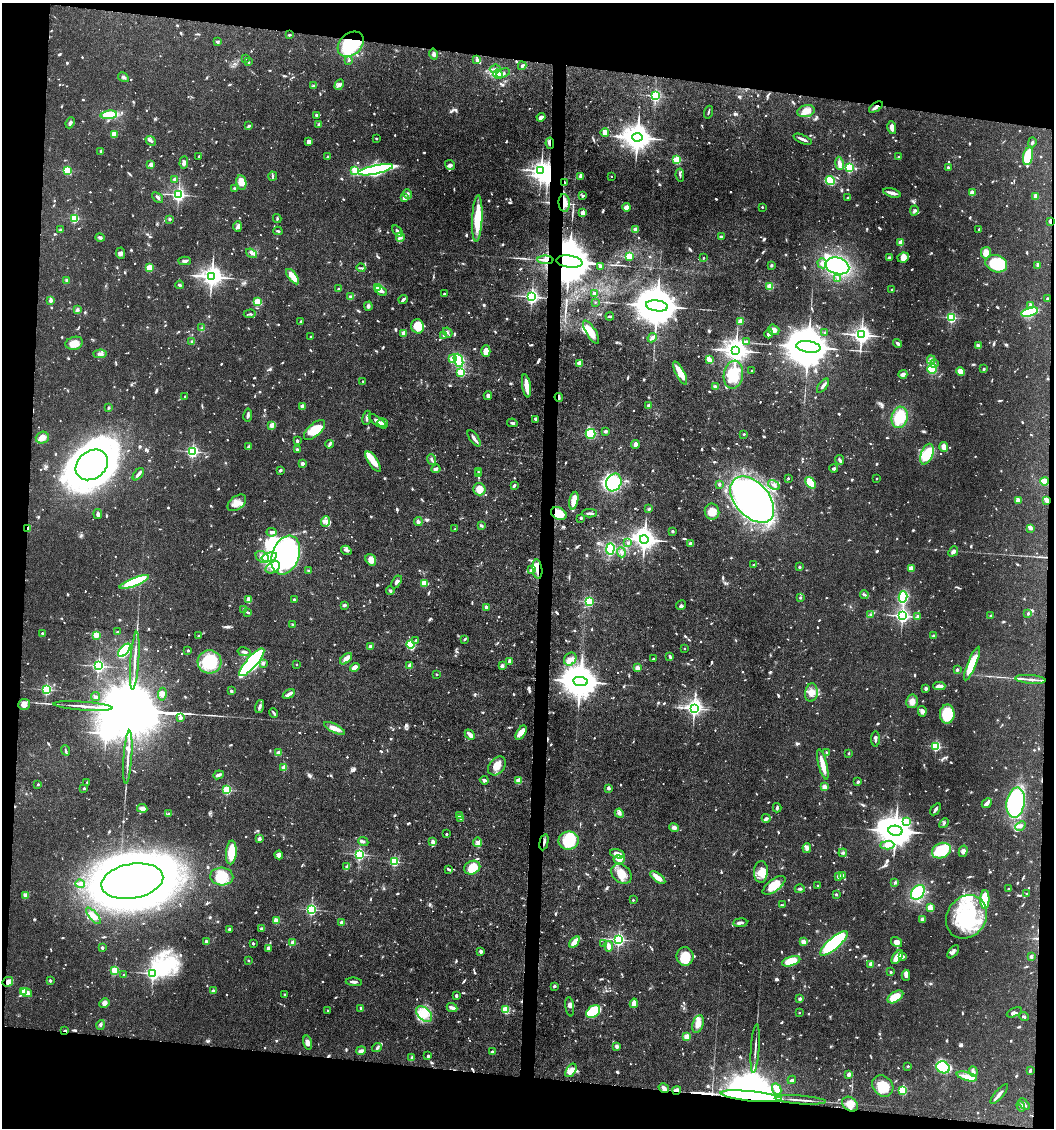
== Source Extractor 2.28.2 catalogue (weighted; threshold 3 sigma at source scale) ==
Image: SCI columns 109-4315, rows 1-4503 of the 4529 x 4503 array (HDU 1 of 3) = the unmasked area's bounding box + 8 px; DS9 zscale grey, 4 x 4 block average (1 PNG px = mean of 4 x 4 image px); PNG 1056 x 1130 px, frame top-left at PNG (2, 3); each listed source drawn as its Kron ellipse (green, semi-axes under 4 px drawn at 4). Shown black and unused: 14% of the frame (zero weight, under 3 of 6 exposures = <1% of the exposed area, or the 3 px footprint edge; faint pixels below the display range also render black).
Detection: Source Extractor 2.28.2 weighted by HDU 2 'WHT'. Background 0.0625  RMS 0.0034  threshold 0.0138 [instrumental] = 3 sigma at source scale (4.09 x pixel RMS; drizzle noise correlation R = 1.36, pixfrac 0.8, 0.05/0.05 arcsec/px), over >= 5 px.
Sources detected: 1624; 18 too faint to see at this stretch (4 x 4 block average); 25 inside a brighter object's white glare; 10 cosmic-ray / hot-pixel residue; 5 long thin detections or spike segments (spike, bleed or trail) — neither listed nor drawn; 34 coinciding with a brighter row at this scale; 88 inside a brighter listed object's ellipse — not listed separately; of the other 1444, all 500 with FLUX_AUTO >= 2.77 (the completeness limit of this list) listed and drawn (944 fainter detections not listed), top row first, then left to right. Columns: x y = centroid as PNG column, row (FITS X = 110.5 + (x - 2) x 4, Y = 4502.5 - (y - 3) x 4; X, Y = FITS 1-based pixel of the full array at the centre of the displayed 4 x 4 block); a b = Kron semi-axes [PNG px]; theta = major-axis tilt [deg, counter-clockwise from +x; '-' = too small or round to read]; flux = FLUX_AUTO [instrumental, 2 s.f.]
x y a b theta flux
289 35 2 2 - 4.4
217 42 3 2 - 4.2
351 44 15 10 40 170
434 54 5 4 - 5.2
245 59 2 2 - 4.3
349 60 2 2 - 6.9
477 60 2 2 - 19
248 62 2 2 - 3.5
522 66 4 3 - 3.4
495 69 5 3 - 4.7
503 73 7 2 21 4.4
498 74 5 4 - 7.3
123 77 6 3 -33 4
339 85 6 4 61 6
314 86 4 3 - 3.7
655 96 2 2 - 310
876 107 8 2 33 7.3
806 111 9 6 16 20
708 112 6 2 72 2.9
109 115 8 3 8 73
316 115 3 3 - 3
541 117 4 2 - 12
70 123 5 3 - 5.1
319 124 2 2 - 14
249 126 4 3 - 3.9
892 127 6 4 -77 9.4
605 133 4 3 - 16
114 134 2 2 - 57
376 138 2 2 - 6.9
637 138 5 4 - 3700
802 139 9 2 -23 8.3
151 141 5 3 - 4.1
309 142 3 3 - 10
1032 142 5 2 - 3.5
550 143 6 4 -81 6.9
101 151 2 2 - 10
199 156 2 2 - 5.9
899 156 2 2 - 4.6
1028 156 9 5 78 76
328 157 2 2 - 8.1
677 160 2 2 - 130
184 162 6 4 86 6.9
839 163 7 3 -80 11
151 165 3 3 - 5.9
450 165 5 4 - 5.8
849 167 2 2 - 270
948 167 2 2 - 6.9
67 170 2 2 - 120
355 170 2 2 - 110
375 170 18 4 12 360
541 171 3 3 - 1300
680 175 7 2 -83 3.6
273 176 4 2 - 3.8
580 176 3 2 - 5.8
611 177 2 2 - 2.8
175 179 3 3 - 4.3
830 181 5 4 - 70
241 183 7 5 -81 23
564 183 4 2 - 2.9
234 188 2 2 - 11
892 193 9 2 -15 12
972 193 2 2 - 44
408 194 5 3 - 4.3
178 195 2 2 - 640
583 196 3 2 - 3.3
1036 196 2 2 - 34
158 197 6 2 -40 3.9
404 198 2 2 - 31
848 198 3 2 - 3.1
564 203 9 5 -85 22
626 207 4 2 - 17
762 207 2 2 - 2.8
914 211 5 4 - 4.1
583 213 2 2 - 43
74 218 2 2 - 170
477 218 23 5 87 68
170 219 2 2 - 12
277 219 4 2 - 3
1050 221 4 2 - 3.5
238 226 5 4 - 4.9
979 229 2 2 - 2.9
60 230 2 2 - 13
636 230 2 2 - 44
278 231 4 2 - 3
398 231 6 3 -53 4.8
400 237 5 4 - 5.2
721 237 3 2 - 5.6
100 238 5 3 - 4.6
901 243 2 2 - 52
121 253 6 4 -86 6.1
251 253 6 2 -37 5
986 253 6 5 - 20
629 256 2 2 - 110
890 257 4 2 - 4.1
704 258 2 2 - 3.4
903 258 6 5 - 13
545 260 8 2 -3 8.2
185 261 6 3 -2 5.2
569 262 13 6 -7 20000
822 263 5 5 - 9.3
996 264 11 8 -18 100
771 265 2 2 - 12
1038 265 3 2 - 5.4
600 266 2 2 - 7.8
837 266 12 8 -16 280
149 268 3 3 - 32
361 268 4 2 - 3.3
212 277 4 3 - 1700
293 277 9 3 -53 32
838 278 2 2 - 3.2
67 280 3 3 - 3.8
180 285 4 2 - 3.3
378 287 2 2 - 170
770 287 2 2 - 87
338 289 2 2 - 3.5
891 290 2 2 - 5.4
381 291 7 3 -30 10
444 294 3 2 - 3.2
595 294 4 3 - 6.6
532 296 2 2 - 630
351 297 4 3 - 5.5
1048 298 4 3 - 3.2
403 299 5 2 - 5.6
51 300 3 2 - 9.3
257 302 2 2 - 100
595 302 2 2 - 2.8
368 306 4 3 - 4.5
657 306 11 5 -8 13000
1030 306 3 2 - 5.8
77 310 4 3 - 3.4
1029 312 8 4 17 100
250 314 6 2 3 3
610 316 4 2 - 4.1
951 317 2 2 - 230
740 321 2 2 - 45
301 322 3 3 - 2.9
418 326 7 6 - 42
202 328 4 2 - 2.8
774 330 6 5 - 10
448 332 5 2 - 3.1
591 332 13 5 -59 28
825 332 2 2 - 3.8
404 333 2 2 - 48
769 334 4 3 - 8.4
444 335 2 2 - 9.4
861 335 3 3 - 1200
310 337 2 2 - 5.3
652 338 5 3 - 7.1
192 342 3 2 - 4.6
746 342 3 3 - 8.3
74 343 9 6 15 21
897 343 5 3 - 4.5
978 346 4 3 - 7.6
808 347 12 5 -8 14000
736 350 4 3 - 2400
486 351 6 4 -90 21
100 354 6 3 3 5.6
452 359 2 2 - 54
709 359 4 3 - 10
459 360 7 4 -69 83
931 360 4 3 - 4.5
580 363 2 2 - 60
934 364 3 3 - 3.6
932 369 5 5 - 40
984 369 2 2 - 3.3
752 371 2 2 - 4.7
960 372 4 4 - 16
461 373 2 2 - 130
680 373 13 4 -63 29
903 374 4 4 - 6.8
733 375 14 9 80 89
363 381 2 2 - 3
526 386 12 3 -81 37
823 386 8 2 53 5.5
715 387 3 3 - 5.2
488 396 4 3 - 4.9
185 397 2 2 - 5.7
559 397 4 3 - 3.2
649 405 2 2 - 27
302 406 2 2 - 32
109 408 3 2 - 2.9
248 415 6 2 80 5.9
900 417 11 8 76 69
367 418 7 3 80 5.5
536 419 4 3 - 3.5
377 421 10 3 -38 12
383 423 5 3 - 17
512 423 5 2 - 4.2
272 425 2 2 - 44
315 430 13 6 42 43
605 431 3 3 - 3.5
591 434 5 4 - 95
744 434 2 2 - 3.2
42 438 7 6 - 13
474 438 9 3 -54 7.8
297 441 2 2 - 11
329 444 4 3 - 4.5
635 444 4 2 - 16
249 447 4 3 - 4.2
944 447 5 3 - 16
297 450 2 2 - 16
192 451 2 2 - 410
927 454 11 6 68 66
432 459 5 2 - 4.6
840 460 5 3 - 4.4
373 461 12 4 -56 30
302 463 2 2 - 27
92 465 17 14 38 2200
834 468 4 3 - 4.4
436 469 5 3 - 5.3
280 470 4 2 - 3.2
478 472 2 2 - 3.5
138 474 7 2 50 8
479 474 4 3 - 2.9
788 478 2 2 - 4.5
877 479 2 2 - 5.7
1045 481 4 3 - 34
614 482 9 7 61 130
811 483 6 4 -52 62
719 484 3 2 - 4.4
774 485 6 3 -32 5.8
514 486 4 2 - 6.1
479 489 6 6 - 27
752 500 27 17 -48 1000
574 501 9 3 77 32
1018 501 4 3 - 13
1047 501 4 3 - 4.3
237 503 10 6 38 19
649 509 3 2 - 4
712 512 8 7 - 22
590 513 7 2 0 5.1
98 514 5 2 - 5.9
559 514 8 6 -30 47
581 518 2 2 - 4.2
326 521 5 4 - 6.3
418 521 4 3 - 5.5
481 525 3 2 - 4.7
28 528 2 2 - 10
1031 528 4 3 - 2.9
455 529 2 2 - 8.4
672 531 2 2 - 11
272 532 5 2 - 6.3
644 539 4 4 - 1900
628 543 2 2 - 6.7
691 543 4 2 - 5.4
610 549 5 3 - 150
346 550 5 2 - 3.2
953 551 5 3 - 6.3
621 552 5 2 - 3.7
286 555 20 13 70 430
262 557 7 5 -37 12
269 557 8 4 14 14
371 560 6 5 - 18
754 565 3 2 - 3.1
273 567 8 5 31 14
799 567 2 2 - 3.5
911 568 2 2 - 49
537 569 10 5 -84 16
531 570 4 3 - 4.7
309 571 4 2 - 3.7
134 582 15 4 21 140
396 582 7 3 58 5.2
424 583 2 2 - 69
390 591 4 3 - 2.9
864 595 4 3 - 3.1
903 597 6 4 75 190
800 598 2 2 - 8.2
249 600 4 3 - 12
294 600 3 2 - 3.4
589 601 2 2 - 250
344 605 4 2 - 4.6
681 605 5 2 - 3
486 607 2 2 - 19
244 609 2 2 - 11
248 612 4 2 - 3.5
1028 613 2 2 - 4.9
871 614 4 2 - 2.9
902 616 3 2 - 580
918 616 2 2 - 7.7
991 616 3 2 - 4.1
293 625 4 3 - 3
117 632 2 2 - 6.1
42 633 2 2 - 10
96 635 2 2 - 88
199 635 3 2 - 3.4
934 636 3 2 - 5
465 639 3 2 - 2.8
416 640 2 2 - 5
410 645 4 3 - 93
371 646 4 3 - 8.5
685 648 2 2 - 3.8
124 650 8 4 49 130
188 651 2 2 - 6.5
244 652 7 3 -12 4.7
670 656 4 3 - 3.4
346 659 7 4 42 14
570 659 7 5 53 11
654 659 2 2 - 3
135 661 29 2 86 17
509 661 4 3 - 6.5
209 662 12 11 - 96
252 662 18 5 48 390
263 663 4 3 - 3.5
296 664 2 2 - 4.2
972 664 18 4 67 52
98 666 2 2 - 490
410 666 2 2 - 37
502 666 2 2 - 27
355 667 5 3 - 16
638 668 2 2 - 44
957 670 2 2 - 15
437 674 2 2 - 4.4
1030 679 15 2 -5 15
580 681 7 4 -9 6400
939 686 6 4 2 11
926 688 2 2 - 21
46 689 2 2 - 330
231 691 2 2 - 14
811 693 9 6 82 15
162 694 6 3 82 6.6
289 694 6 2 31 11
95 697 4 2 - 2.9
912 701 7 6 - 13
24 704 6 5 - 16
83 706 30 2 -4 20
260 706 7 3 72 5.9
694 708 3 2 - 610
922 711 5 3 - 7.3
274 713 5 2 - 4.1
947 714 9 7 89 72
180 718 2 2 - 24
335 728 11 4 -26 15
521 733 8 4 57 17
470 735 6 3 -46 11
875 739 8 2 -90 5.1
936 746 2 2 - 210
65 750 5 2 - 2.8
826 752 2 2 - 5.1
279 753 3 3 - 11
848 753 3 2 - 2.8
128 757 26 2 86 16
823 764 16 3 -76 28
497 766 10 7 51 20
284 768 2 2 - 55
218 775 5 2 - 7.5
484 780 4 3 - 4.8
519 781 2 2 - 75
87 782 2 2 - 3.5
858 782 4 2 - 4.3
38 784 2 2 - 5.2
825 787 2 2 - 49
84 788 2 2 - 6.6
608 788 2 2 - 19
227 790 2 2 - 190
987 803 5 3 - 7.2
1016 803 15 9 80 210
142 808 5 4 - 9.3
777 808 5 2 - 4
936 809 7 2 56 7.5
619 813 5 3 - 4.8
169 814 4 2 - 4
459 815 4 3 - 5.3
461 818 3 2 - 2.9
766 818 4 3 - 4.1
907 822 2 2 - 92
944 823 5 2 - 3.2
1020 826 6 4 41 7.1
674 827 5 4 - 6.2
895 831 7 5 -11 5700
446 834 2 2 - 8.2
259 839 2 2 - 26
569 841 10 9 - 74
363 842 5 2 - 5.4
433 842 4 3 - 6.1
478 842 4 4 - 5.9
544 842 8 2 77 4.9
887 845 7 3 1 7.1
807 848 5 3 - 7.3
941 851 10 7 24 80
963 851 6 3 76 5.5
231 852 12 5 85 49
843 853 4 3 - 3.1
359 854 2 2 - 400
617 854 7 4 -17 17
279 855 4 4 - 5.7
619 860 5 4 - 10
394 862 2 2 - 190
347 866 4 3 - 3.4
472 868 8 6 24 48
449 869 4 2 - 5.4
761 872 11 7 86 26
622 874 11 8 -41 29
842 875 3 3 - 2.9
839 876 2 2 - 38
222 877 11 9 -4 47
658 877 9 3 -37 21
132 881 31 17 10 3800
895 883 4 3 - 3.6
80 884 5 3 - 4
774 885 13 6 37 33
817 885 2 2 - 3.9
800 889 5 2 - 3.2
1009 889 2 2 - 3.9
918 892 8 6 49 99
836 894 2 2 - 8.6
1027 894 2 2 - 3.8
26 895 3 2 - 18
985 899 9 4 88 64
633 900 2 2 - 5
782 905 4 2 - 2.8
930 908 2 2 - 71
311 909 2 2 - 340
93 916 10 4 -49 13
967 917 23 19 55 140
923 919 3 3 - 10
276 921 2 2 - 54
342 923 2 2 - 33
740 923 7 3 7 6.4
262 928 3 2 - 5.4
230 929 3 2 - 3.8
618 939 2 2 - 490
206 942 4 2 - 7.6
293 942 2 2 - 16
574 942 6 4 53 16
804 942 4 3 - 8.8
897 942 6 4 -34 9.9
253 943 2 2 - 4.3
834 943 17 6 41 140
604 944 2 2 - 6.1
609 946 5 3 - 15
102 948 2 2 - 13
268 948 3 3 - 9.2
481 952 4 3 - 4.2
953 952 8 3 52 5.4
685 956 9 8 - 42
897 957 8 3 56 27
903 957 3 3 - 5
1031 957 4 2 - 5.1
248 960 2 2 - 6
791 961 9 4 17 40
871 964 2 2 - 29
115 970 2 2 - 100
891 972 2 2 - 3.3
153 973 4 3 - 610
123 975 2 2 - 3.2
906 975 5 4 - 5.9
50 981 2 2 - 5.8
8 982 5 5 - 12
354 982 8 3 -4 5.7
554 986 3 2 - 3
213 991 2 2 - 20
24 992 4 3 - 17
27 993 6 4 -18 9
285 995 3 2 - 4.6
456 996 3 2 - 3.6
895 997 9 5 34 42
800 999 2 2 - 17
104 1003 5 4 - 10
634 1003 5 3 - 12
570 1007 10 4 -82 7.4
361 1008 2 2 - 7.9
452 1008 5 2 - 13
328 1010 2 2 - 4.8
505 1010 2 2 - 130
593 1012 8 5 38 94
1014 1012 8 3 24 7.9
799 1013 2 2 - 3.7
424 1014 9 6 -41 23
1024 1017 5 2 - 2.9
698 1024 9 5 71 17
101 1025 5 2 - 3.1
65 1031 3 2 - 3.1
687 1037 2 2 - 66
308 1043 7 4 -75 9.7
617 1046 3 3 - 7
377 1047 5 2 - 3.1
755 1048 24 2 86 8.8
361 1051 5 2 - 8.2
492 1052 2 2 - 9.4
428 1056 3 3 - 3.4
412 1058 2 2 - 18
908 1066 2 2 - 6.5
943 1067 7 5 -24 83
571 1070 7 5 57 13
1030 1070 3 2 - 3.5
973 1072 5 4 - 5.5
849 1074 3 2 - 11
967 1076 10 4 -15 19
792 1080 4 3 - 4.2
883 1086 11 9 -44 49
664 1088 5 4 - 6.4
777 1089 6 3 -64 17
677 1090 4 3 - 9.5
903 1090 2 2 - 180
999 1094 12 2 49 11
751 1096 31 5 -6 39000
800 1100 25 2 -4 10
850 1104 8 6 -39 16
1024 1104 7 2 -48 6.1
1021 1106 5 2 - 5.5
Overlapping masked pixels (flux is a lower limit): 22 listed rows (the first 20) at x y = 351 44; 876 107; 550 143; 564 183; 564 203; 1050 221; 545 260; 569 262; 559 397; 1045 481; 1047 501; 559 514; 28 528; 537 569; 544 842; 8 982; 65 1031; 664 1088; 677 1090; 751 1096